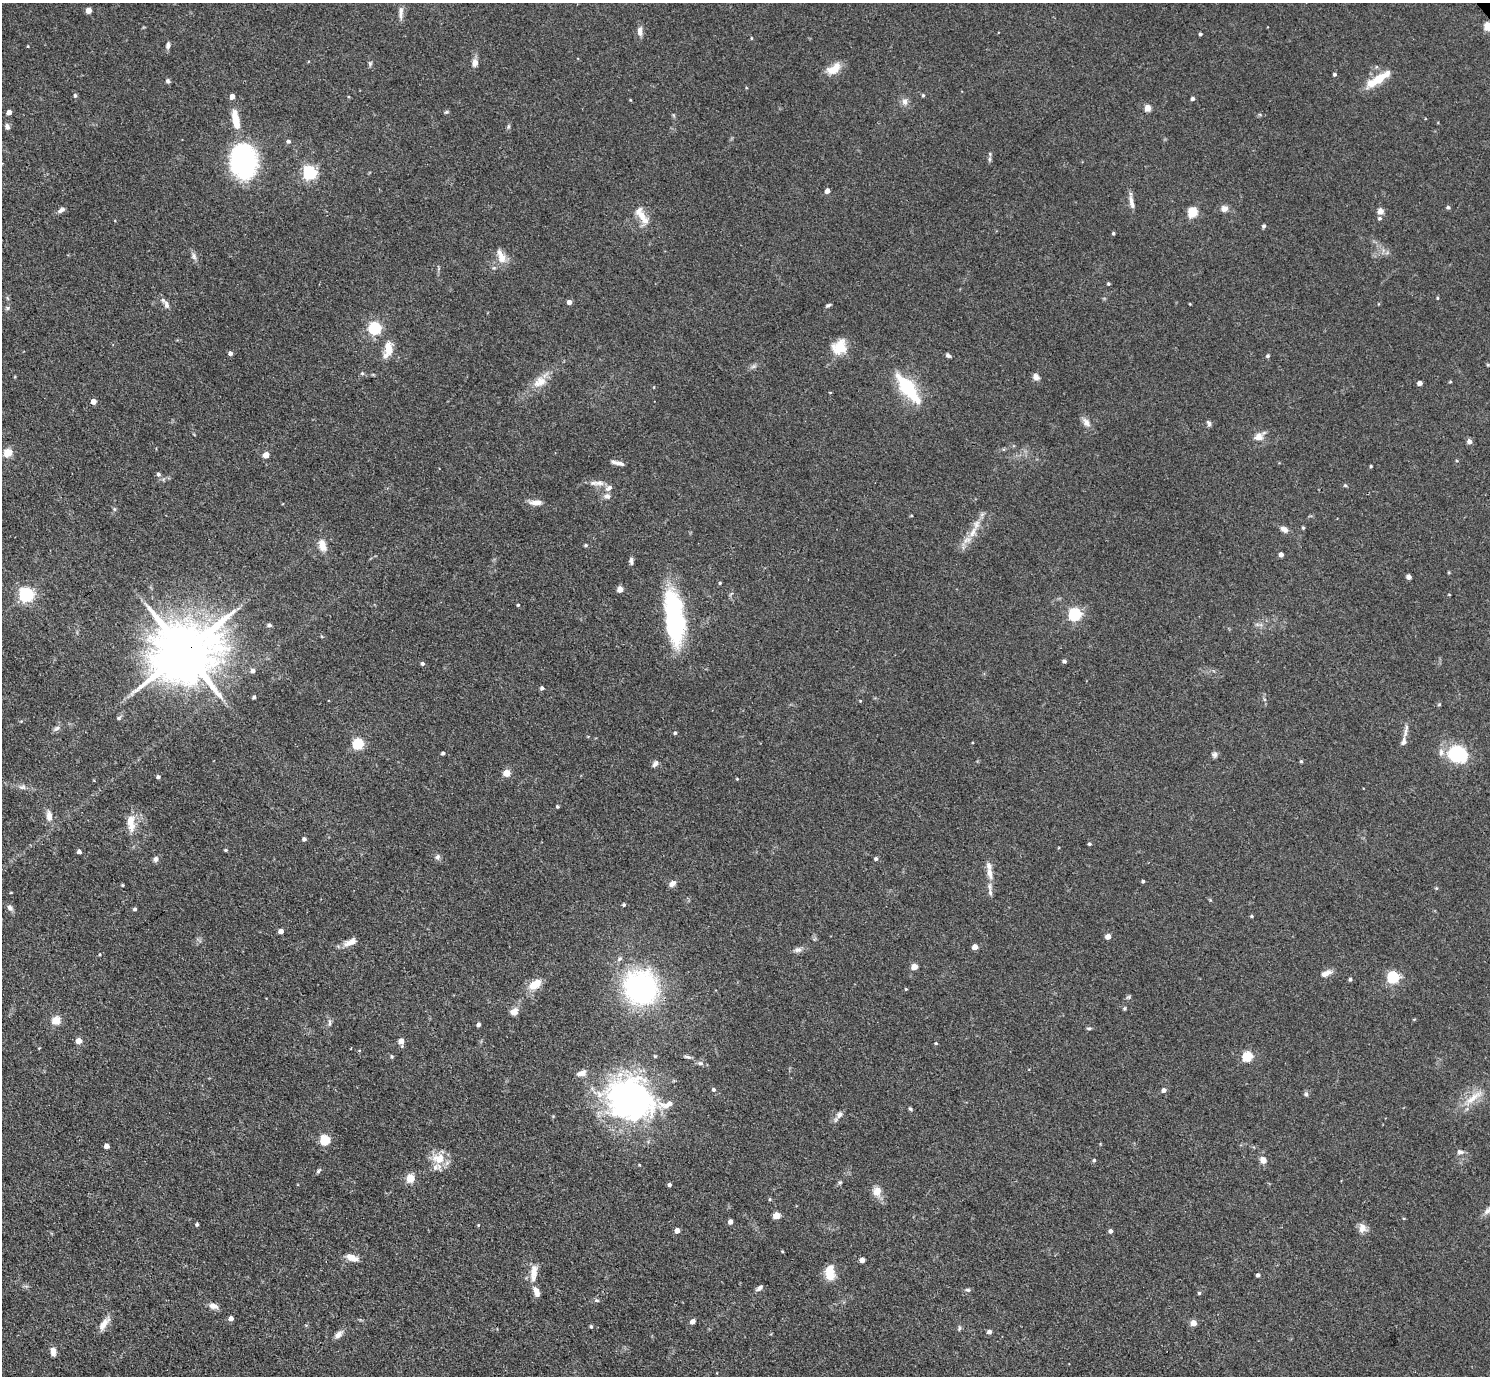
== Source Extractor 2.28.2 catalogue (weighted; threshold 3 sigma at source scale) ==
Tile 7 of 4 x 4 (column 3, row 2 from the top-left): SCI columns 2977-4464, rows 3045-4418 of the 5953 x 5949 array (HDU 1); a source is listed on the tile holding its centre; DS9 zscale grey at full resolution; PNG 1492 x 1378 px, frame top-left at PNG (2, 3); no overlay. Shown black and unused: <1% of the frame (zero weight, under 3 of 4 exposures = <1% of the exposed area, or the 3 px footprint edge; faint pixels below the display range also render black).
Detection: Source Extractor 2.28.2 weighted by HDU 2 'WHT'; one run over the whole footprint, this tile lists its part. Background 0.0829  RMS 0.0055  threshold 0.0246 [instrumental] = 3 sigma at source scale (4.5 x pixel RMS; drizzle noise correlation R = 1.50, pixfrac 1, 0.05/0.05 arcsec/px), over >= 5 px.
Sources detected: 220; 2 inside a brighter object's white glare — not listed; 8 inside a brighter listed object's ellipse — not listed separately; the other 210 listed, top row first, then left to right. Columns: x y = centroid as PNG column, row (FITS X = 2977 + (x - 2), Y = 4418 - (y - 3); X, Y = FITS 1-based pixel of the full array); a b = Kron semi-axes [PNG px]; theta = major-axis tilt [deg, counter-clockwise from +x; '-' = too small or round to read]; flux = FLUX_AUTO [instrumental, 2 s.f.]
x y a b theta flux
89 10 4 4 - 5.8
401 13 19 5 87 2.8
1488 26 5 5 - 20
640 31 13 6 88 2.9
1200 34 3 3 - 0.96
751 38 5 3 - 0.47
168 45 9 5 81 1.7
28 46 4 2 - 0.43
370 63 7 5 72 0.97
475 63 6 5 - 4.6
834 69 19 10 34 8.1
1334 74 4 4 - 1
1380 78 25 9 34 13
168 81 6 5 - 1.2
75 95 6 4 -88 0.97
923 95 4 3 - 0.77
232 97 4 4 - 4.1
1193 99 4 4 - 1.6
630 100 3 3 - 0.44
905 102 9 8 - 2.6
1148 108 5 4 - 9.1
9 112 4 4 - 4.1
447 112 6 4 26 0.85
236 120 24 8 -79 11
7 126 8 6 -70 1.7
288 141 5 5 - 1.4
989 159 6 5 - 1.1
244 161 27 19 -84 100
309 173 6 6 - 110
827 191 4 4 - 3.3
1131 201 15 6 -78 3.4
1448 207 5 4 - 1.1
1224 208 9 8 - 2.6
61 210 9 5 29 1.9
1380 211 9 8 - 2.2
1192 212 5 5 - 31
642 216 28 10 -58 7.9
1264 226 5 5 - 0.98
1113 233 4 3 - 0.85
194 256 10 7 -83 2
501 256 19 9 -69 5.6
1108 284 4 4 - 0.77
1437 298 5 3 - 0.53
569 302 4 4 - 3.1
166 304 12 6 -65 2.5
1190 304 4 3 - 0.39
828 305 7 4 30 1
7 308 6 5 - 0.97
375 328 6 5 - 81
388 347 21 10 71 6.6
839 347 20 17 47 11
230 353 4 4 - 2.1
948 355 6 4 -39 1.3
1268 356 5 4 - 0.79
1488 365 5 3 - 0.49
754 366 8 5 31 1.4
362 373 5 5 - 0.79
1036 377 8 7 - 2.5
540 382 20 13 29 8
1450 382 5 3 - 0.49
1420 383 4 4 - 3.6
908 389 45 15 -53 29
93 401 4 4 - 5.1
1086 422 13 8 -56 3.3
1209 423 8 5 -60 1.3
1259 437 11 10 - 4.4
1469 441 5 4 - 2.9
8 453 5 5 - 21
266 455 4 4 - 5.7
619 463 13 5 -16 2.6
1371 466 3 3 - 0.59
158 474 5 5 - 1.4
600 483 15 7 1 3.6
1345 485 5 4 - 0.72
607 496 8 7 - 2.3
536 502 14 6 2 4.2
114 509 6 4 -71 0.75
911 516 4 3 - 0.5
1303 528 4 4 - 0.67
1284 529 10 6 -28 2.7
973 532 19 7 67 6.4
322 545 14 8 -73 5.8
586 545 4 4 - 0.9
1281 555 4 4 - 2.8
631 561 10 4 -87 1.6
1409 577 4 4 - 2
720 583 4 3 - 0.69
620 589 5 4 - 5.3
1449 594 3 2 - 0.38
26 595 6 6 - 130
518 605 3 3 - 0.61
1075 614 6 5 - 87
674 621 60 19 -81 67
269 625 5 4 - 1.3
184 652 19 16 28 4500
1064 661 4 3 - 1.5
422 663 4 4 - 1.1
253 671 5 5 - 2.5
542 688 4 4 - 1.4
254 697 4 4 - 1.2
860 701 4 3 - 0.45
1439 704 5 3 - 0.57
119 718 6 5 - 0.96
57 728 9 6 31 1.7
675 733 4 4 - 0.95
1403 742 10 7 73 2.7
358 744 5 5 - 55
443 753 4 3 - 1.3
1457 754 24 19 -23 26
1214 755 8 7 - 1.6
1301 761 4 4 - 0.74
655 764 9 6 55 1.7
507 773 5 4 - 12
158 777 4 4 - 1.5
737 779 4 3 - 0.49
22 787 10 5 -1 1.9
557 806 3 3 - 0.91
49 816 13 8 -86 4
131 822 24 9 -84 8.7
304 839 4 4 - 1.7
1089 844 4 4 - 0.9
225 850 4 4 - 0.58
79 852 4 4 - 2.1
437 857 8 6 86 1.6
156 859 7 6 - 1.9
876 859 5 5 - 1.1
990 873 15 7 -79 4.8
1143 881 4 3 - 0.94
672 883 10 7 43 2.4
122 885 4 4 - 0.51
1436 888 4 4 - 0.54
990 892 10 6 -81 1.9
624 905 4 4 - 0.91
10 908 8 6 -55 2.3
135 909 4 4 - 1.2
1252 916 4 3 - 0.69
281 931 4 4 - 3.6
1108 937 4 4 - 5.5
349 943 16 8 15 4.2
975 947 4 4 - 6
798 950 10 7 11 2.1
100 954 4 3 - 0.43
619 959 8 7 - 1.6
914 967 4 4 - 8
1326 973 14 6 23 3.6
1393 977 5 5 - 63
1350 979 5 4 - 0.96
535 984 12 7 35 11
641 988 28 26 -53 120
906 989 4 3 - 0.5
1125 1008 5 5 - 0.74
514 1012 9 8 - 4.1
56 1021 5 5 - 20
329 1023 11 4 -90 1.4
478 1025 4 4 - 1.9
1089 1028 6 4 -6 0.79
79 1041 5 4 - 6.2
401 1041 6 5 - 4.9
936 1043 4 4 - 0.59
39 1048 3 3 - 0.39
392 1056 5 4 - 0.82
688 1057 9 5 -14 1.3
1247 1057 5 5 - 33
700 1063 8 6 -14 1.5
714 1090 4 4 - 0.96
1164 1090 5 4 - 2.7
1306 1094 6 5 - 1.1
1473 1098 33 8 38 8.7
630 1099 56 48 -24 150
910 1109 6 4 -48 0.83
839 1115 10 8 46 2.5
325 1140 9 9 - 12
107 1146 4 4 - 3.7
1460 1152 9 6 -6 1.8
438 1159 20 15 -5 9.4
1094 1160 4 4 - 0.88
1263 1160 10 8 -56 3.2
319 1171 8 4 49 0.97
410 1178 8 8 - 7.1
840 1182 5 5 - 0.79
670 1184 4 4 - 1.6
877 1191 12 11 - 5.2
777 1216 5 4 - 13
730 1222 4 4 - 3.1
197 1224 4 4 - 1
478 1225 4 3 - 0.45
1362 1228 12 9 -77 3.9
677 1231 4 4 - 4
1110 1231 4 4 - 1.7
782 1251 4 3 - 0.45
352 1258 16 8 -19 4.6
862 1260 4 4 - 3.7
534 1272 22 8 85 6.7
830 1275 14 12 23 7
1258 1275 4 4 - 1.5
759 1288 9 5 40 1.6
968 1290 7 5 -15 1.1
536 1292 15 7 -69 3.8
1199 1293 4 4 - 0.82
596 1300 7 5 -7 0.99
214 1306 11 6 -14 3.4
231 1318 4 4 - 3.1
692 1322 5 4 - 3.4
1193 1323 4 4 - 7.4
104 1324 20 7 53 5
591 1326 4 4 - 0.83
959 1328 7 4 71 0.92
989 1332 4 4 - 2.3
338 1335 11 6 43 2.9
53 1351 9 6 -84 3.3
Overlapping masked pixels (flux is a lower limit): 2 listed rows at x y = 1488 26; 184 652
Isophote crosses this tile's border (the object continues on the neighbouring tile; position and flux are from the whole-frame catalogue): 1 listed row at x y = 1488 26